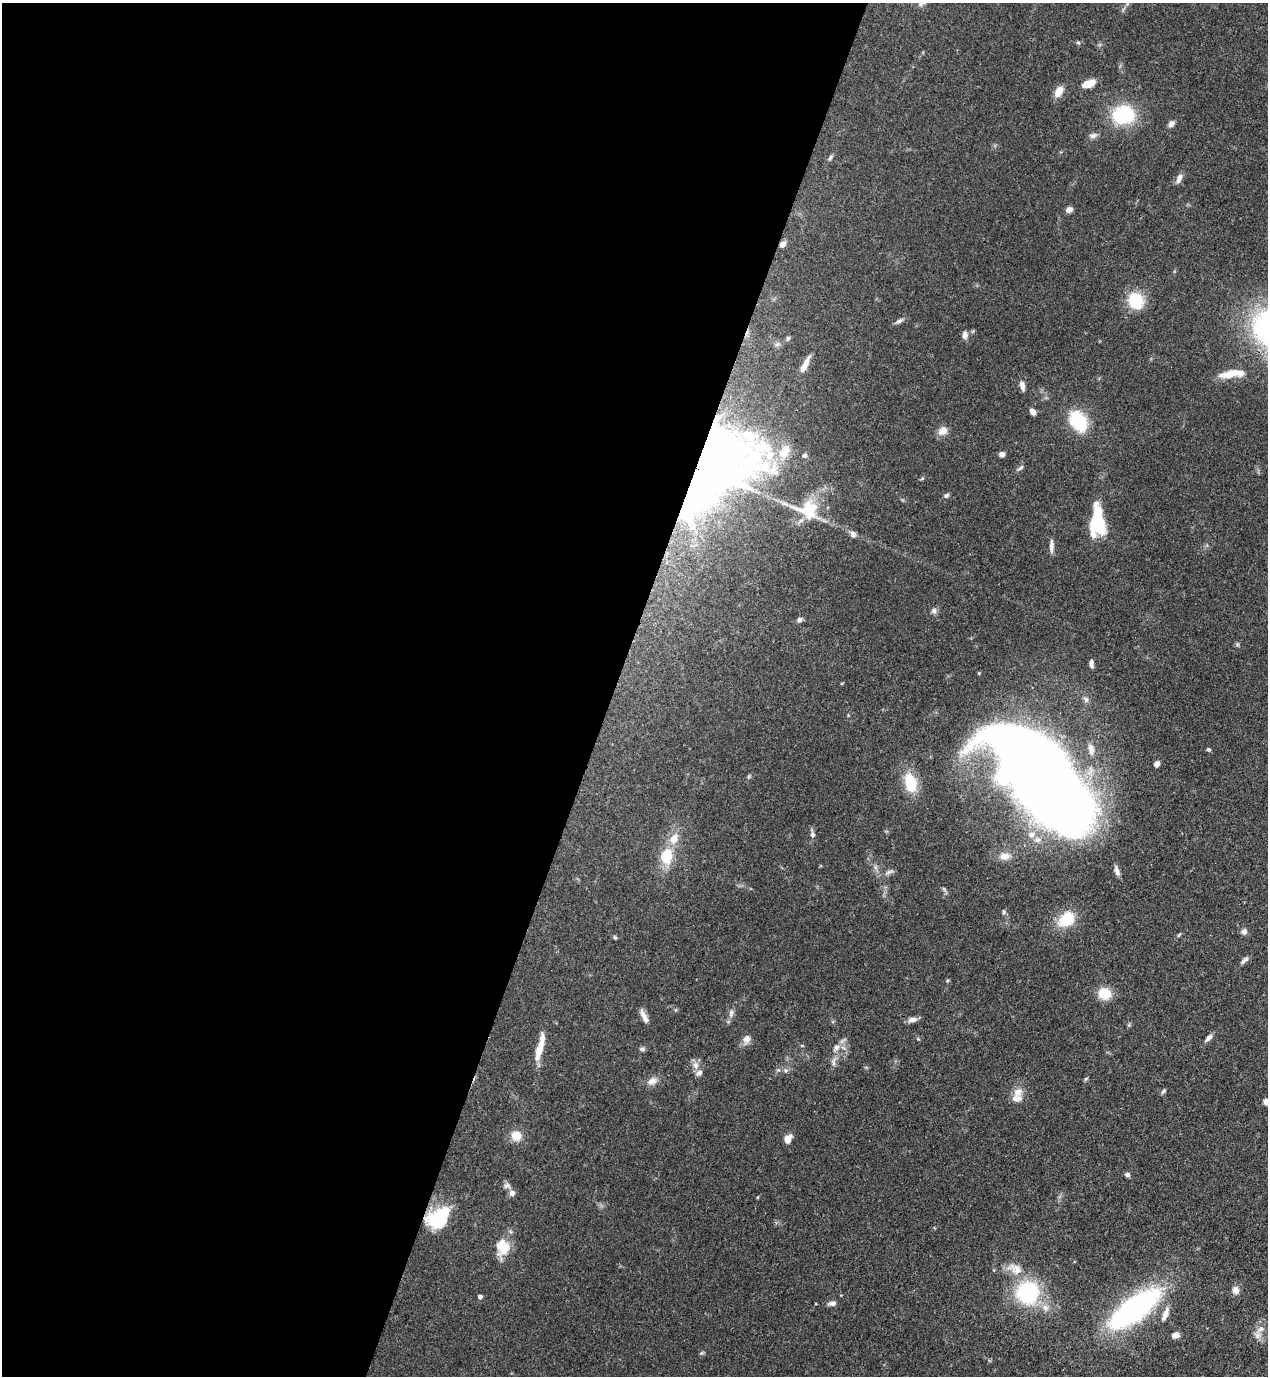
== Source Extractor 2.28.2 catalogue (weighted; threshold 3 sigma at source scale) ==
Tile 5 of 4 x 4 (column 1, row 2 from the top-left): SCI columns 353-1618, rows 2791-4164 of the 5638 x 5578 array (HDU 1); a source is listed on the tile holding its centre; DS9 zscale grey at full resolution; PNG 1270 x 1378 px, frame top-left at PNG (2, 3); no overlay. Shown black and unused: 48% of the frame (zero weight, under 3 of 4 exposures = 7% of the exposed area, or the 3 px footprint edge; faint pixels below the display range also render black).
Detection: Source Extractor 2.28.2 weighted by HDU 2 'WHT'; one run over the whole footprint, this tile lists its part. Background 0.0696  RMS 0.0036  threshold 0.0161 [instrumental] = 3 sigma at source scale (4.5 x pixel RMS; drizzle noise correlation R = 1.50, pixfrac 1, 0.05/0.05 arcsec/px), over >= 5 px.
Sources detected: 98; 3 inside a brighter object's white glare — not listed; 5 inside a brighter listed object's ellipse — not listed separately; the other 90 listed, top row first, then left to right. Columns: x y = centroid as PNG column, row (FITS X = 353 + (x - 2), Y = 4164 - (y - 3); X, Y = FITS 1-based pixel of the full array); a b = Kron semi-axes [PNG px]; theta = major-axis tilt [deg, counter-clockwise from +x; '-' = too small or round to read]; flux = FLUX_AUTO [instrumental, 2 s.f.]
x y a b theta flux
1127 3 6 4 -73 0.58
1078 43 6 4 -1 0.52
1088 84 13 7 18 5.4
1058 91 14 8 55 3.6
1123 115 23 19 9 22
1171 124 8 6 43 1.7
1093 135 11 7 9 1.3
830 158 8 5 64 0.74
1179 178 13 6 63 1.8
1069 210 7 6 - 1.8
783 244 6 5 - 2
1136 301 16 14 -67 13
899 321 12 5 26 1.1
965 335 11 7 -89 1.5
788 338 6 5 - 0.67
805 365 19 6 63 3.7
1229 374 26 9 13 5.6
1022 386 12 6 -78 1.7
1032 412 7 5 -56 1.8
1078 421 19 13 -58 20
943 431 13 10 34 2.7
784 452 21 13 58 6.9
1002 454 6 5 - 1.5
805 456 6 5 - 0.75
1020 468 10 4 39 0.84
713 471 82 51 47 310
946 495 7 5 42 0.72
807 512 42 22 -28 12
1095 522 29 11 77 17
853 534 8 7 - 1.5
1051 546 16 5 88 1.7
934 611 8 7 - 1.1
799 620 7 6 - 0.89
1091 664 9 5 -86 1.2
1086 699 9 7 -67 1.1
1091 749 15 7 -81 2.4
1208 750 4 4 - 0.72
1156 764 5 5 - 1.9
1041 776 99 46 -52 600
910 783 23 14 -76 11
812 834 7 6 - 0.93
1031 835 10 9 - 2.5
674 839 13 10 54 4.4
667 856 13 10 83 13
1005 856 15 9 5 2.9
1117 871 13 6 -71 1.5
889 872 14 5 19 1.3
944 889 7 4 -46 0.64
1004 912 7 5 -86 0.68
1066 919 19 14 38 12
1244 931 8 7 - 1.2
615 937 6 4 -67 0.47
1245 960 12 5 41 1.2
947 980 5 4 - 0.4
1104 994 13 12 - 7.1
731 1013 11 6 75 1.5
644 1016 18 6 -65 2.3
912 1020 11 6 8 2
1209 1038 10 5 46 1.5
747 1039 12 9 68 2.2
918 1039 6 3 -18 0.38
836 1047 10 8 45 1.9
540 1048 33 7 76 7
642 1049 8 5 -27 0.71
834 1062 13 4 87 1.4
696 1065 12 8 -77 2.1
778 1070 6 4 16 0.57
1086 1079 6 4 44 0.46
652 1081 14 9 28 2.4
1163 1091 8 4 53 0.63
1018 1092 14 12 35 3.3
1265 1101 8 6 -62 1.3
516 1136 10 10 - 5.2
788 1139 11 7 69 2.6
1127 1175 6 6 - 0.89
507 1186 10 7 0 1.3
512 1193 7 7 - 1.7
758 1197 5 3 - 0.28
438 1218 28 18 35 18
503 1247 21 17 90 7.4
1015 1269 24 14 -26 6.2
1236 1290 10 9 - 1.8
1027 1292 18 18 - 35
480 1297 5 4 - 1.1
832 1303 11 6 11 1.4
1045 1308 10 8 -62 2.1
1135 1308 41 15 37 100
1165 1314 19 6 69 2.6
1260 1329 14 8 29 2.5
1176 1335 7 5 21 2.3
Overlapping masked pixels (flux is a lower limit): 4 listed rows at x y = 783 244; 713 471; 1041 776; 438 1218
Isophote crosses this tile's border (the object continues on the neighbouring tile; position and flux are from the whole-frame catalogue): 2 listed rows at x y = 1127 3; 1265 1101